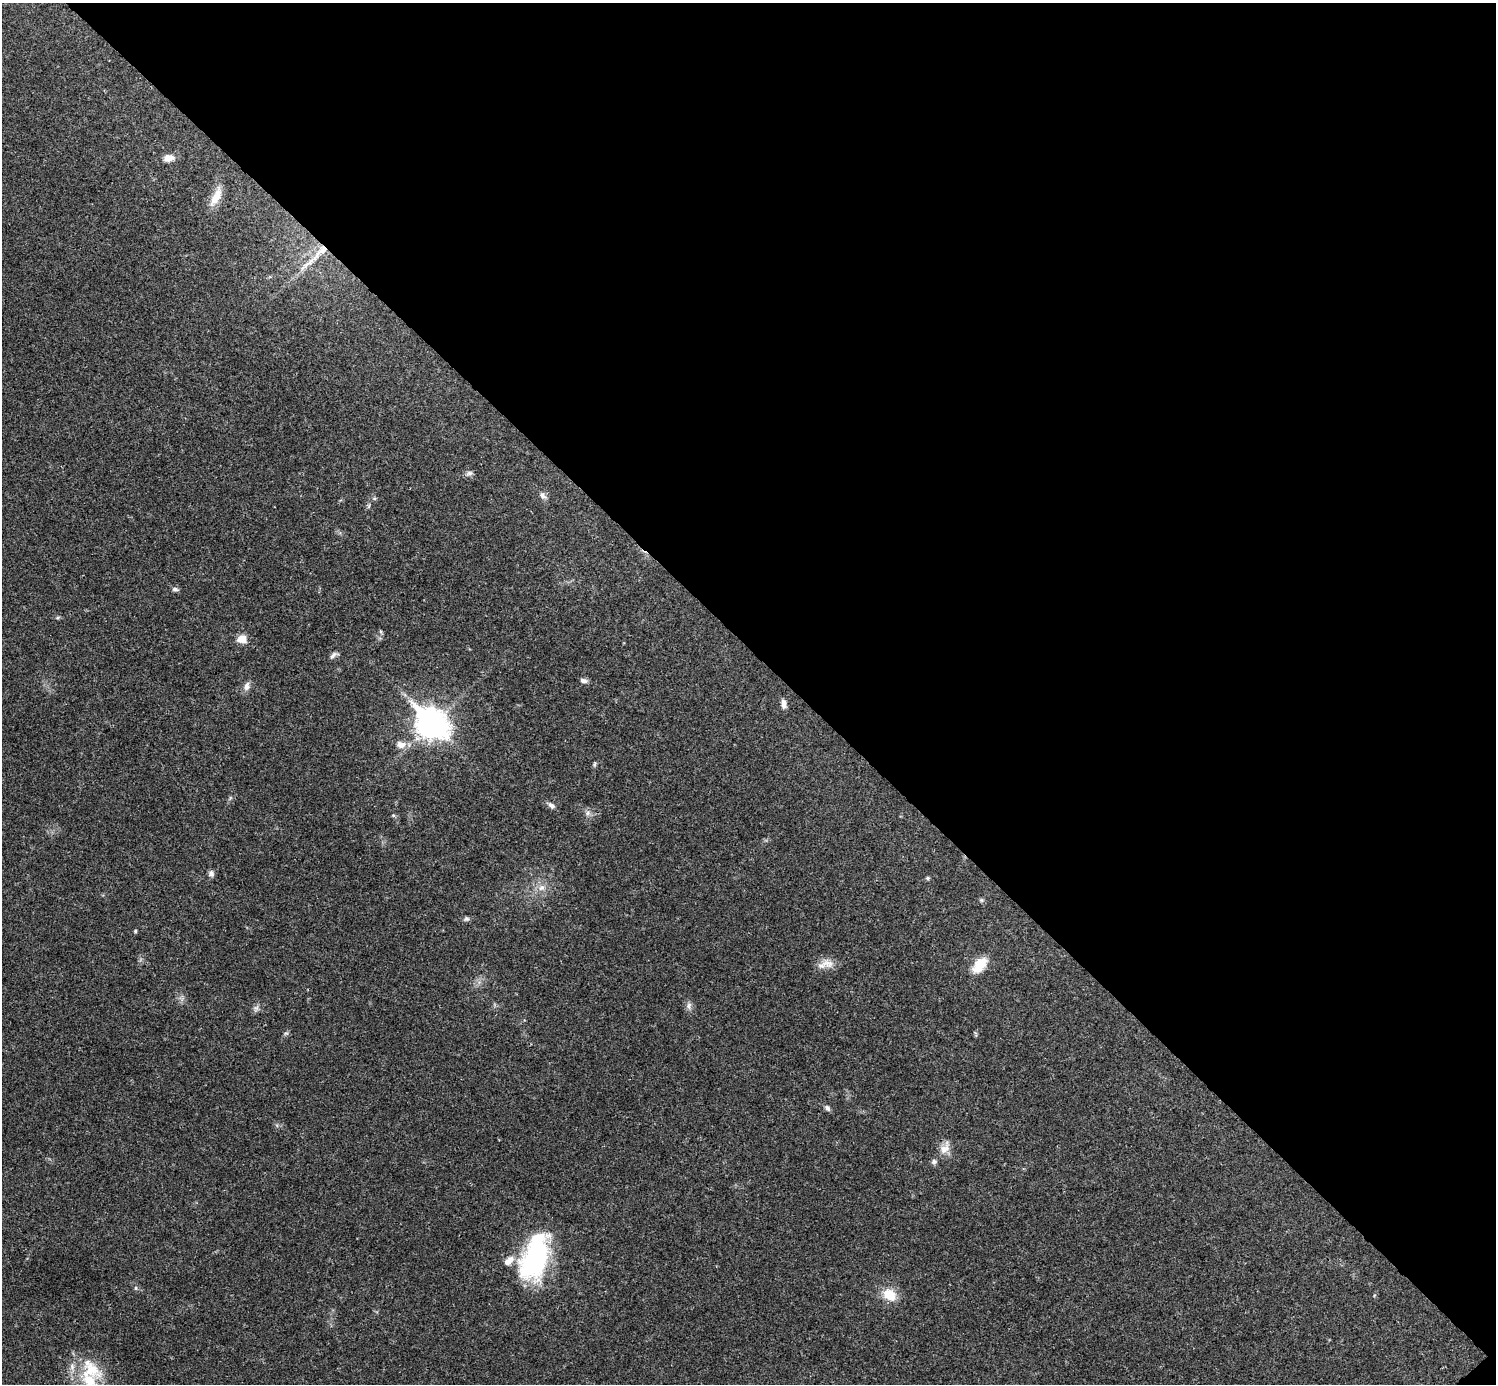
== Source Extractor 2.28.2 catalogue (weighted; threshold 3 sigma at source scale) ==
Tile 8 of 4 x 4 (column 4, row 2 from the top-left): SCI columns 4485-5978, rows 2920-4301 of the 5981 x 5981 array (HDU 1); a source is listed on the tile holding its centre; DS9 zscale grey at full resolution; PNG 1498 x 1386 px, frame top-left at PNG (2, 3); no overlay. Shown black and unused: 47% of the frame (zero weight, under 3 of 4 exposures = <1% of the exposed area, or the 3 px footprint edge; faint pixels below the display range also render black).
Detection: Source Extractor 2.28.2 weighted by HDU 2 'WHT'; one run over the whole footprint, this tile lists its part. Background 0.021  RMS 0.0022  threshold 0.00995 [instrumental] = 3 sigma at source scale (4.5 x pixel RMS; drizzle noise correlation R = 1.50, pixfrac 1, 0.05/0.05 arcsec/px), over >= 5 px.
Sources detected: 39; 3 inside a brighter listed object's ellipse — not listed separately; the other 36 listed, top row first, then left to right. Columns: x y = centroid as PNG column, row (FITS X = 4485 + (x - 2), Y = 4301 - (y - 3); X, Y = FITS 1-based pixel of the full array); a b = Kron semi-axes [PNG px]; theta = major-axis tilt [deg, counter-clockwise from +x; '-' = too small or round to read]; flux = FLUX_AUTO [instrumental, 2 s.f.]
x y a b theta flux
168 158 13 9 7 1.7
216 197 29 10 64 3.2
320 252 33 8 45 4.7
469 473 9 6 3 0.64
543 495 11 7 -50 0.89
369 506 6 4 71 0.31
175 589 7 6 - 0.58
58 617 6 4 20 0.28
381 632 6 4 -71 0.31
242 639 10 8 14 2.4
333 655 12 6 34 0.74
583 681 9 6 -12 0.76
247 686 12 7 76 1.1
784 704 11 6 -86 1.1
431 724 12 9 -43 300
401 745 12 9 -7 1.8
595 764 9 3 85 0.36
551 805 10 6 -36 0.82
587 813 7 6 - 0.7
393 815 6 4 0 0.27
211 873 7 6 - 0.84
928 878 5 4 - 0.39
542 888 10 8 43 1.4
981 900 6 4 -71 0.32
466 919 7 6 - 0.49
135 931 5 4 - 0.23
827 964 20 12 -10 2.3
980 965 22 12 49 4.4
689 1006 10 6 77 0.85
256 1008 9 7 63 0.7
827 1108 8 6 -66 0.62
945 1148 19 11 59 2.3
535 1257 51 26 72 32
136 1288 6 3 -72 0.28
889 1295 17 12 -40 4.2
89 1381 29 19 -51 10
Overlapping masked pixels (flux is a lower limit): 1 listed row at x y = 320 252
Isophote crosses this tile's border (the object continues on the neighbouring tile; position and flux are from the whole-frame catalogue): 1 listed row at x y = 89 1381